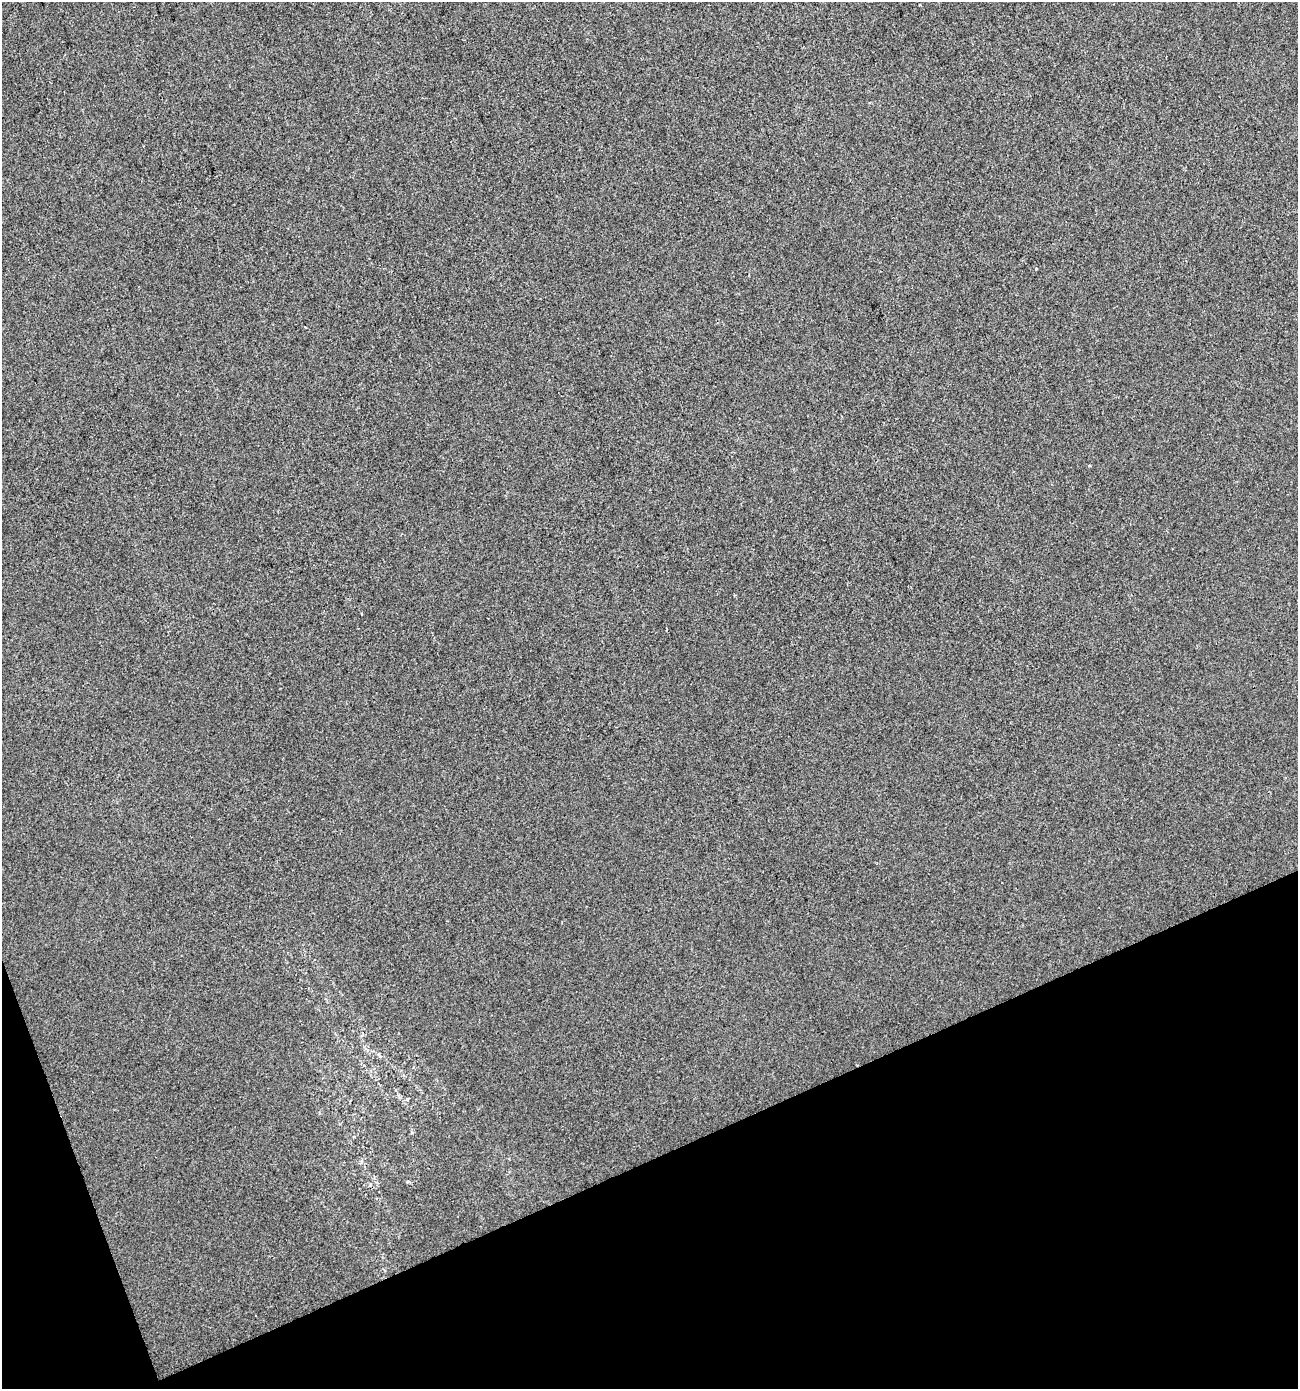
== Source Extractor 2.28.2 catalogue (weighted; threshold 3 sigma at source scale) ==
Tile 14 of 4 x 4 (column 2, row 4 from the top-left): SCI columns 1375-2670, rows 2-1388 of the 5395 x 5549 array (HDU 1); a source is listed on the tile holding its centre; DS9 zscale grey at full resolution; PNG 1300 x 1391 px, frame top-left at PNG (2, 2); no overlay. Shown black and unused: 19% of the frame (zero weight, under 2 of 3 exposures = <1% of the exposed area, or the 3 px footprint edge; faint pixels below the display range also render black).
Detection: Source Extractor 2.28.2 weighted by HDU 2 'WHT'; one run over the whole footprint, this tile lists its part. Background 1.49e-05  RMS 0.0056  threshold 0.0254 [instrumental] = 3 sigma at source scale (4.5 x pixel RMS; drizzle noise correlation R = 1.50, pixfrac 1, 0.0396/0.0396 arcsec/px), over >= 5 px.
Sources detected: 3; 1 cosmic-ray / hot-pixel residue — not listed; the other 2 listed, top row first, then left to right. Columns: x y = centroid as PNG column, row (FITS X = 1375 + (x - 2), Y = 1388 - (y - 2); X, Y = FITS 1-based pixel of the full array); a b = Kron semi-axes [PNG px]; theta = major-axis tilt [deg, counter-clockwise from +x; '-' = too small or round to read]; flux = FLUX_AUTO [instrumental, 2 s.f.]
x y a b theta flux
1036 268 3 3 - 1.9
305 327 4 2 - 0.39